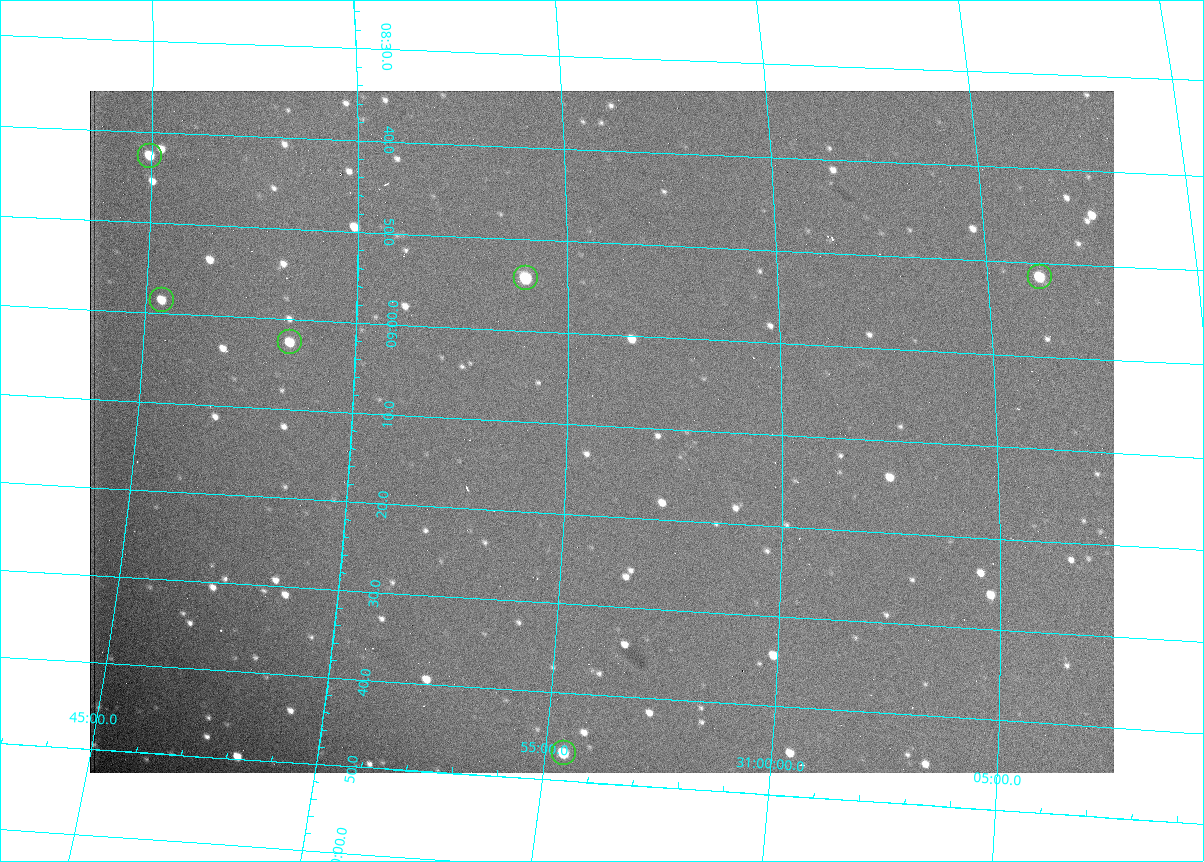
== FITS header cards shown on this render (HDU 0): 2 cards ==
NAXIS1  =                 1024 /fastest changing axis
NAXIS2  =                  682 /next to fastest changing axis

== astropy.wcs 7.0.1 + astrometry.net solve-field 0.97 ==
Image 1024 x 682 px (HDU 0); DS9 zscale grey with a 90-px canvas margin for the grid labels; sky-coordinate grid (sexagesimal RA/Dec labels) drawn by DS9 from the SOLVED WCS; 6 Tycho-2 reference stars matched to detected sources circled (green)
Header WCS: RA---TAN/DEC--TAN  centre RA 07:09:11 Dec +30:56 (107.30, +30.93 deg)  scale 1.43 arcsec/px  FOV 24.4' x 16.3'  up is -93 deg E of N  parity flipped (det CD > 0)
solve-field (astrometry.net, Tycho-2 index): VERIFIED the header's WCS against the Tycho-2 star catalogue (6 matches, 0 conflicts) and refined it, rather than solving blind
Solved WCS: RA---TAN-SIP/DEC--TAN-SIP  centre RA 07:09:11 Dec +30:56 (107.29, +30.93 deg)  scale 1.4 x 1.42 arcsec/px (non-square pixels)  FOV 23.8' x 16.1'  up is -91 deg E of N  parity flipped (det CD > 0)
The solver's refit moves the header's centre by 11 arcsec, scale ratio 0.9761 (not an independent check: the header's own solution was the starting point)
Tycho-2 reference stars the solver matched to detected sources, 6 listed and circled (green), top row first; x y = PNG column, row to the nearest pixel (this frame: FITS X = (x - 90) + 1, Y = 682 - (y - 91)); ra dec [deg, ICRS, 3 dp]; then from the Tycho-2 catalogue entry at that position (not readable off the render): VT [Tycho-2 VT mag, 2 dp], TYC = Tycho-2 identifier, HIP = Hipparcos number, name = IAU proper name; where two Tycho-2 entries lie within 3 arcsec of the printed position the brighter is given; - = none
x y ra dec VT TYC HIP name
150 156 107.177 +30.749 11.91 2438-477-1 - -
1040 277 107.215 +31.104 11.64 2438-821-1 - -
526 278 107.226 +30.900 10.76 2438-883-1 - -
162 300 107.244 +30.756 12.13 2438-718-1 - -
290 342 107.261 +30.807 12.26 2438-856-1 - -
564 753 107.445 +30.924 11.38 2438-1056-1 - -